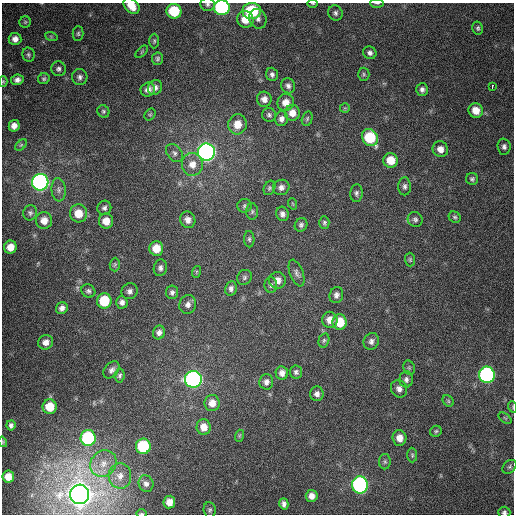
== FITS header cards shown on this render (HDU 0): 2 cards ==
NAXIS1  =                  512
NAXIS2  =                  512

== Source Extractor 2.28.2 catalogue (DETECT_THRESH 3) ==
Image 512 x 512 px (HDU 0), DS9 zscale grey, 1 PNG px = 1 image px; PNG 516 x 516 px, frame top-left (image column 1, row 512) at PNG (2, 3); each listed source drawn as its Kron ellipse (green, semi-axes under 4 px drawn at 4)
Background 384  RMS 9.9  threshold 29.7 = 3 sigma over >= 5 px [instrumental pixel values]
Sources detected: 138; all 138 listed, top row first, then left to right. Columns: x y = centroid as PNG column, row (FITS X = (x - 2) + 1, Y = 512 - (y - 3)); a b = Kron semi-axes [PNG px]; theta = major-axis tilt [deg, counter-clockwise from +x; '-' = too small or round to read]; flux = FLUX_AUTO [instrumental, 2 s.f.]
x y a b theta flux
377 3 7 3 -1 8.1e+02
207 4 7 6 - 1.8e+03
313 4 5 3 - 6.7e+02
131 6 9 6 -44 9.1e+03
222 8 8 7 - 1.0e+05
174 11 7 7 - 2.9e+04
252 11 9 8 - 4.1e+04
335 13 8 7 - 2.0e+03
245 19 8 8 - 1.1e+04
258 19 10 8 -66 3.1e+03
25 22 5 5 - 9.4e+02
478 28 6 5 - 1.4e+03
78 34 7 5 89 1.2e+03
51 36 6 4 -19 9.2e+02
15 39 6 6 - 3.7e+03
154 41 7 5 89 1.1e+03
142 52 8 3 46 7.4e+02
370 53 7 6 - 2.2e+03
28 55 7 6 - 1.4e+03
157 59 6 5 - 1.4e+03
58 69 7 7 - 2.1e+03
272 74 7 5 -70 1.9e+03
364 74 6 5 - 1.3e+03
80 77 8 8 - 2.4e+03
44 79 6 5 - 1.2e+03
17 80 6 5 - 2.9e+03
3 81 5 4 - 7.5e+02
288 86 8 7 - 2.5e+03
155 87 7 6 - 2.7e+03
492 87 4 2 - 7.2e+03
422 89 6 6 - 2.1e+03
148 90 7 6 - 3.6e+03
264 99 7 7 - 3.8e+03
286 102 8 8 - 5.9e+03
345 108 5 5 - 8.3e+02
476 110 7 7 - 8.4e+03
103 111 6 5 - 1.2e+03
292 113 8 7 - 5.7e+03
150 115 6 5 - 9.6e+02
269 115 7 6 - 1.6e+03
281 119 7 6 - 2.9e+03
307 119 7 5 74 1.2e+03
237 124 10 9 - 9.0e+03
14 126 6 5 - 3.8e+03
370 138 9 7 -56 3.4e+04
21 145 7 4 44 9.4e+02
504 147 8 6 -87 2.2e+03
440 149 8 7 - 5.1e+03
206 152 8 8 - 3.5e+05
174 153 10 7 -51 2.5e+03
391 160 7 7 - 1.2e+04
192 164 11 10 - 7.4e+03
472 179 6 6 - 1.6e+03
40 182 8 8 - 2.8e+05
405 186 9 6 -89 2.2e+03
281 187 8 7 - 3.0e+03
269 188 7 5 64 1.3e+03
59 190 12 7 -85 2.7e+03
356 193 9 6 86 1.9e+03
293 204 6 3 -71 6.5e+02
244 206 7 7 - 1.8e+03
104 208 7 7 - 2.0e+03
252 211 8 6 88 1.6e+03
30 213 7 7 - 1.8e+03
78 213 9 8 - 1.1e+04
282 214 7 6 - 2.6e+03
455 217 6 5 - 1.2e+03
415 219 8 7 - 1.9e+03
44 220 8 8 - 5.8e+03
188 220 8 7 - 3.8e+03
106 221 7 7 - 7.6e+03
324 223 6 5 - 1.3e+03
301 225 7 6 - 1.7e+03
249 239 8 5 -89 1.4e+03
10 247 6 6 - 7.2e+03
156 248 7 7 - 1.0e+04
410 260 7 5 -89 1.1e+03
115 264 7 5 87 1.0e+03
160 268 8 6 80 2.2e+03
196 272 6 4 72 8.3e+02
297 273 14 6 -69 2.7e+03
244 277 8 7 - 1.5e+03
277 280 8 8 - 4.4e+03
271 285 8 6 -89 1.7e+03
231 288 7 6 - 2.3e+03
88 291 7 6 - 1.8e+03
130 291 8 7 - 2.5e+03
172 292 7 6 - 1.9e+03
336 295 8 6 75 2.7e+03
104 301 7 7 - 2.5e+04
122 302 6 5 - 2.7e+03
188 305 9 8 - 3.3e+03
62 308 6 5 - 2.8e+03
330 320 8 7 - 6.0e+03
340 322 7 7 - 1.5e+04
159 332 7 6 - 2.6e+03
324 340 7 5 74 1.2e+03
371 341 8 7 - 2.9e+03
46 342 7 7 - 4.4e+03
409 368 7 5 -69 1.3e+03
111 370 10 6 50 2.5e+03
296 372 6 6 - 1.7e+03
282 373 7 6 - 3.4e+03
487 375 8 8 - 1.7e+05
120 376 7 5 83 1.4e+03
193 379 8 8 - 2.3e+05
406 379 8 7 - 2.2e+03
266 382 8 7 - 2.8e+03
399 389 9 7 -58 3.5e+03
317 394 7 7 - 2.8e+03
448 401 6 5 - 1.1e+03
212 403 8 7 - 6.1e+03
50 407 7 7 - 1.3e+04
513 407 6 3 -72 6.2e+02
505 418 7 4 -36 9.1e+02
11 425 5 4 - 1.7e+03
204 427 8 7 - 6.0e+03
436 431 6 5 - 1.1e+03
239 436 6 4 72 8.0e+02
88 438 8 7 - 6.9e+04
399 438 8 7 - 6.4e+03
3 442 5 3 - 5.2e+02
143 446 8 7 - 4.3e+04
412 455 7 5 -89 1.2e+03
385 462 8 6 -90 1.6e+03
103 463 14 12 47 9.1e+03
510 467 8 5 43 1.4e+03
120 476 12 11 - 6.2e+03
8 477 6 5 - 6.8e+03
146 483 8 7 - 2.6e+03
360 485 8 8 - 1.6e+05
80 494 9 9 - 1.3e+06
312 496 6 6 - 4.1e+03
169 502 6 5 - 5.7e+03
284 504 6 4 -74 2.2e+03
210 510 8 6 -84 1.5e+03
504 512 6 5 - 1.8e+03
141 514 5 3 - 6.7e+02
At the frame edge (FLAGS 8, measured only in part): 10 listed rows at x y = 377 3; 207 4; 313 4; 131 6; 222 8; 3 81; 513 407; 3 442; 504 512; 141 514